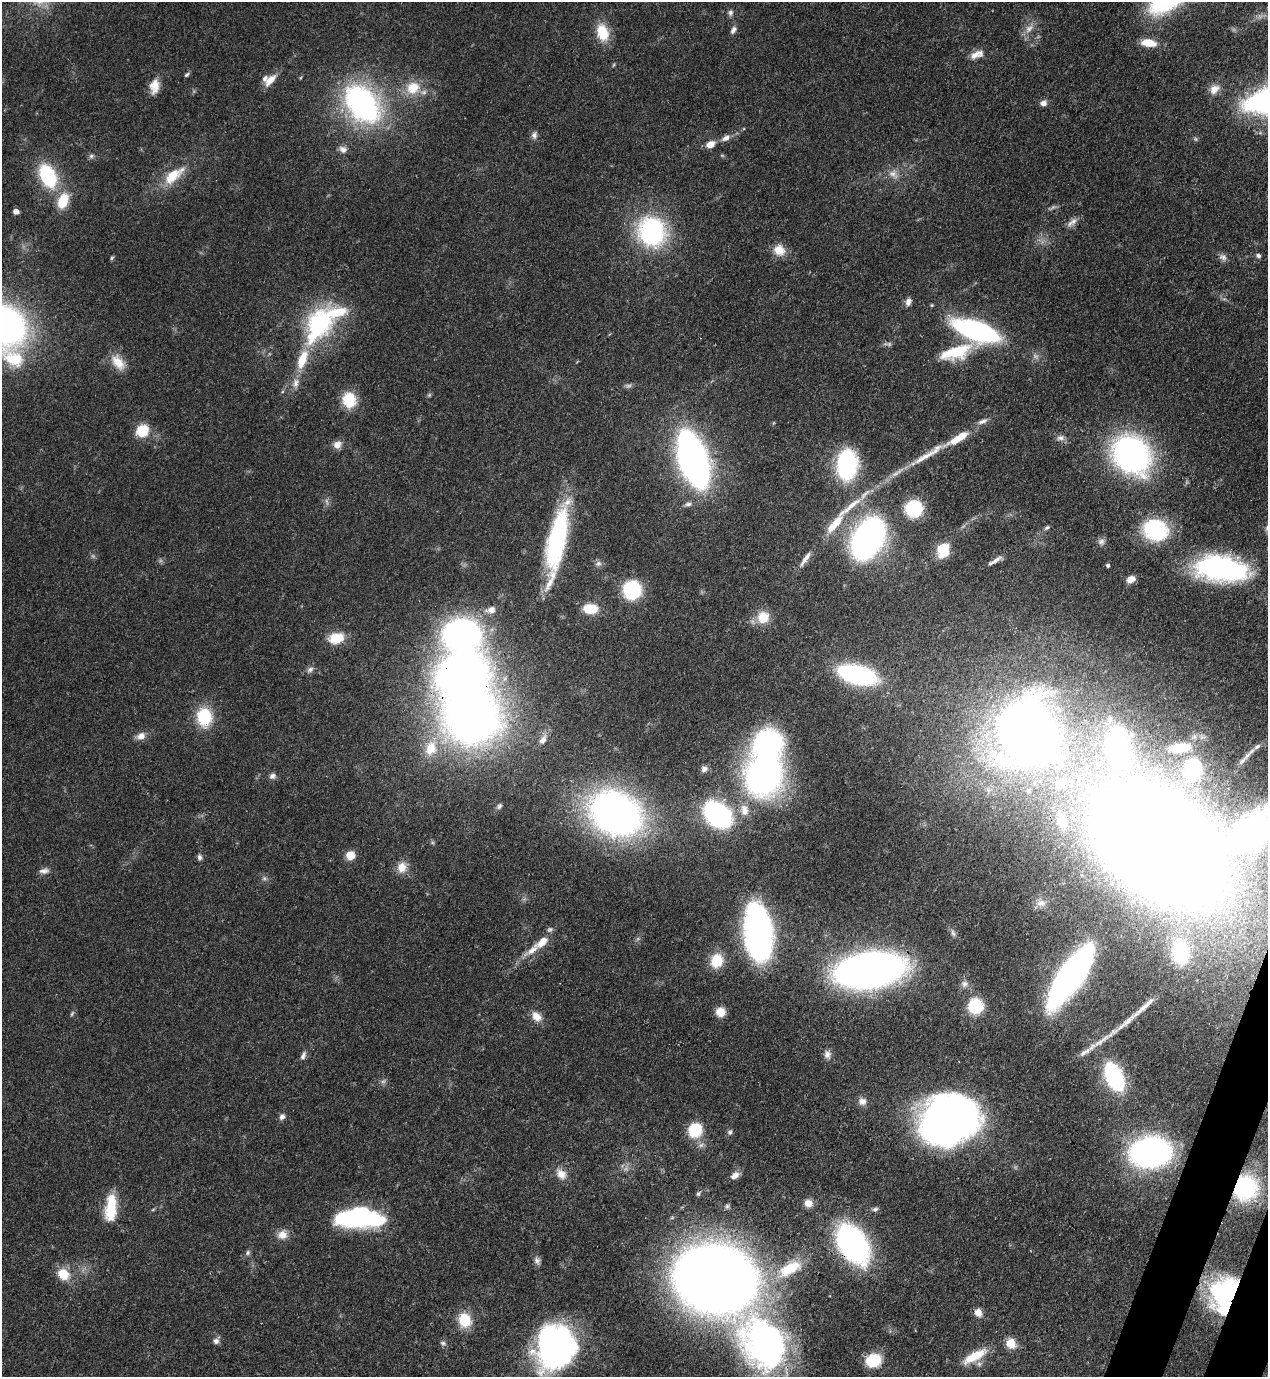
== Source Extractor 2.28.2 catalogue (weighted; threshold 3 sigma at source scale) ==
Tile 6 of 4 x 4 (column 2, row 2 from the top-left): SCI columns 1619-2884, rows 2790-4164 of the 5638 x 5578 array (HDU 1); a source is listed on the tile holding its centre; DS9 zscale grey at full resolution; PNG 1270 x 1379 px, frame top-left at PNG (2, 2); no overlay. Shown black and unused: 2% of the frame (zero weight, under 3 of 4 exposures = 7% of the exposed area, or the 3 px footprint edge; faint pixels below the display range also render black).
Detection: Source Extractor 2.28.2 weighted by HDU 2 'WHT'; one run over the whole footprint, this tile lists its part. Background 0.0517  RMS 0.0035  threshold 0.0157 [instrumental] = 3 sigma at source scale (4.5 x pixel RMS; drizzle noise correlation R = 1.50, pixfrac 1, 0.05/0.05 arcsec/px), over >= 5 px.
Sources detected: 174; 8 too faint to see at this stretch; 5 inside a brighter object's white glare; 3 long thin detections or spike segments (spike, bleed or trail) — not listed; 9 inside a brighter listed object's ellipse — not listed separately; the other 149 listed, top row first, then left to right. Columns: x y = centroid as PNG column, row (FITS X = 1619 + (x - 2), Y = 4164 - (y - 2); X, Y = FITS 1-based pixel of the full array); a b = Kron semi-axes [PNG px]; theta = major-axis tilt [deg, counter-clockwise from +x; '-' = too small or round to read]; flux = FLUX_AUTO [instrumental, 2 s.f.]
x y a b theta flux
730 13 9 7 82 1.1
1029 28 15 8 45 2.9
733 30 10 6 59 1.4
602 32 20 13 -75 9.7
1149 43 16 8 -9 6.8
977 54 18 8 22 3.3
187 75 7 5 39 0.67
270 80 17 9 46 4.3
154 86 18 11 81 4.4
413 88 19 17 26 9
1214 89 14 11 45 3.3
1043 103 9 8 - 1.6
362 104 29 19 -51 110
534 135 10 7 85 1.4
726 138 10 7 27 1.9
1195 139 6 5 - 0.63
710 144 8 6 28 4.4
343 149 11 8 -28 1.8
722 155 6 4 -19 0.42
91 156 8 6 15 0.87
893 174 15 9 -33 2.9
48 176 23 14 -63 27
173 176 31 13 38 11
63 201 18 11 69 9.2
16 211 4 4 - 2.8
1073 221 12 8 52 2.1
652 231 32 29 -69 49
779 250 14 12 -25 5.3
1258 256 6 5 - 0.97
1223 257 11 9 -39 1.6
112 258 6 4 46 0.48
908 302 10 7 82 1.6
5 325 33 28 -44 160
319 325 48 28 61 44
976 330 34 12 -19 99
956 352 41 16 18 16
14 359 34 21 -21 17
118 362 23 13 -53 5.9
296 383 14 8 73 2.7
349 400 16 14 -80 11
983 421 16 6 25 1.8
142 431 11 10 - 11
1060 438 11 7 9 1.6
957 439 31 10 29 8.5
337 444 11 9 43 2.5
1131 454 31 25 -49 120
925 457 43 7 30 7.8
693 459 35 16 -71 250
847 465 24 16 85 52
688 504 11 6 9 1.4
914 509 12 12 - 27
832 527 15 9 48 4.8
1047 528 8 5 37 0.76
1155 530 22 18 -29 32
868 538 25 17 62 180
557 540 69 16 79 59
1101 542 9 9 - 1.4
943 550 13 11 85 12
805 559 24 6 56 2.6
996 560 18 5 32 2.1
598 564 9 7 25 1.2
1108 565 4 4 - 0.77
1218 568 52 27 -8 61
1131 579 9 6 25 2.9
632 590 12 11 - 38
590 609 14 9 -3 9.3
491 610 12 8 16 2.6
763 617 15 15 - 7.1
462 634 35 30 -5 120
336 638 16 11 15 8.7
310 669 10 7 39 1.3
857 675 33 15 -14 62
472 716 42 38 6 280
204 717 21 17 -86 15
1027 731 47 42 89 410
141 736 11 9 23 2.6
543 740 15 8 58 2.4
768 743 25 23 34 65
1118 745 25 14 -85 82
1257 746 11 6 36 1.4
431 748 24 17 73 12
1180 748 19 8 5 7.7
1242 762 10 5 47 1.1
704 769 8 7 - 1.5
1193 769 12 9 77 46
763 775 31 30 - 130
272 776 9 8 - 1.4
1061 783 13 11 63 3.4
1029 790 7 6 - 0.74
499 806 8 5 52 0.82
744 810 17 11 -81 4.7
616 813 40 30 -30 200
717 815 18 12 -41 100
1062 821 14 11 -66 3
1254 831 73 45 40 62
1161 845 91 62 -36 1000
350 855 9 8 - 5
199 857 7 6 - 1.1
402 867 14 12 73 4.3
44 871 13 7 12 1.8
1041 903 15 11 -3 3.7
759 933 45 21 -84 140
953 933 11 5 -72 1.1
542 942 20 9 39 5.4
1180 952 22 15 -87 20
717 961 16 14 71 8.4
869 970 44 23 8 260
1070 977 46 15 55 220
965 984 10 9 - 1.8
975 1006 13 13 - 18
1144 1007 51 6 41 5.6
720 1012 8 8 - 6.2
72 1013 8 4 63 0.58
536 1016 15 10 -47 3.5
827 1054 10 8 -75 1.8
303 1055 12 6 70 1.3
1114 1077 20 11 -64 53
862 1101 11 10 - 2.1
282 1117 8 7 - 1.4
948 1122 40 32 29 280
695 1130 10 10 - 19
730 1132 8 6 63 0.91
1150 1152 24 17 4 160
561 1174 16 12 -50 3.8
735 1175 12 8 33 2.2
1245 1188 20 19 - 42
698 1194 7 5 59 0.76
808 1203 9 8 - 3
111 1208 29 12 85 13
153 1209 6 3 20 0.39
875 1209 9 5 15 0.9
355 1217 40 20 6 45
282 1235 13 12 - 3.4
853 1244 30 19 -57 110
248 1253 8 6 53 0.92
537 1261 11 8 -62 1.4
790 1268 39 18 29 16
63 1274 14 12 -36 7.3
715 1279 61 50 -16 550
1224 1294 34 25 71 56
978 1312 11 9 -62 2.5
465 1320 15 13 -73 10
216 1341 8 7 - 1.4
443 1343 9 6 -19 1
763 1343 69 51 -59 110
1011 1343 11 10 - 4.8
555 1347 35 33 72 130
975 1356 31 10 29 9.3
873 1360 13 11 15 14
Overlapping masked pixels (flux is a lower limit): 10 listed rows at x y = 1218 568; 472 716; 1161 845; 869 970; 1070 977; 1245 1188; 853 1244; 715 1279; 1224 1294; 763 1343
Isophote crosses this tile's border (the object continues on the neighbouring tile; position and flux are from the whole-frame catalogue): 5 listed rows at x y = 5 325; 14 359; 1218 568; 1254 831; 555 1347